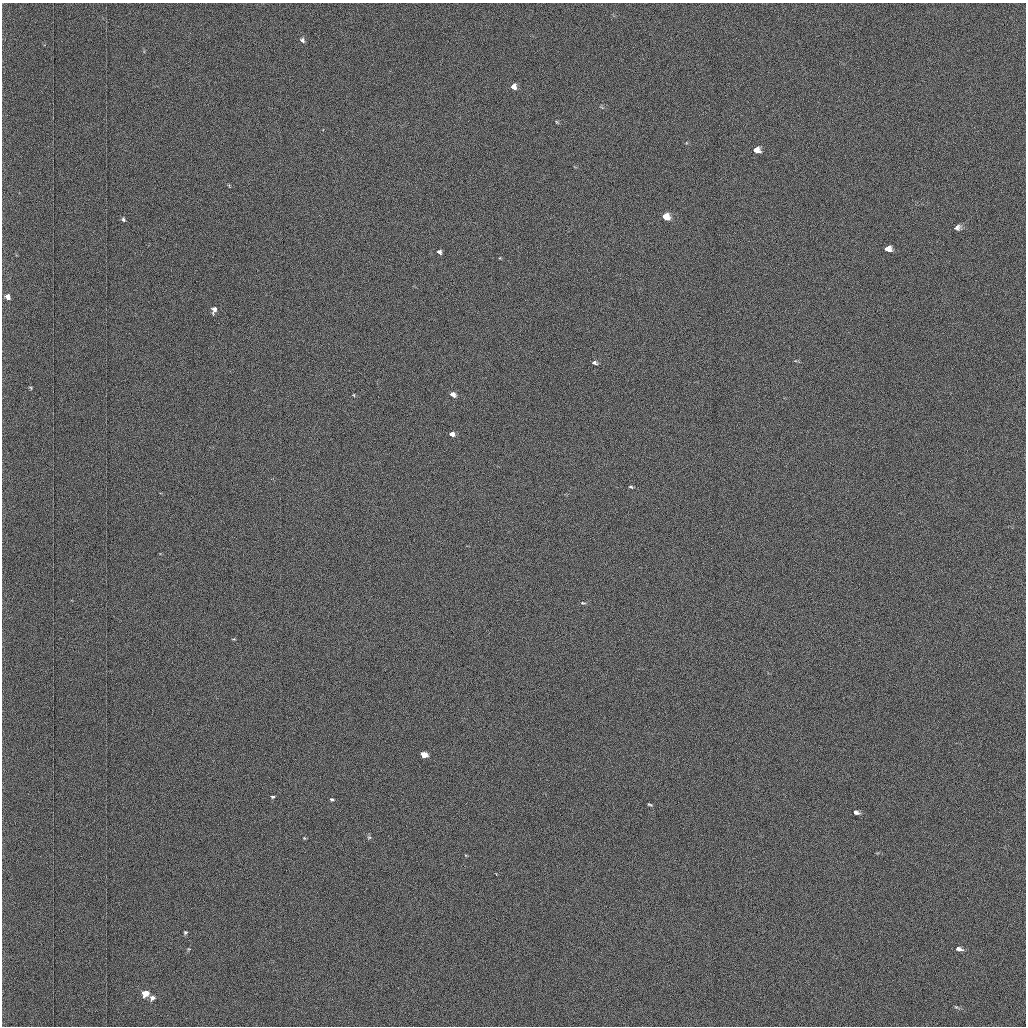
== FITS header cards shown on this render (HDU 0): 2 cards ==
NAXIS1  =                 1024 /fastest changing axis
NAXIS2  =                 1024 /next to fastest changing axis

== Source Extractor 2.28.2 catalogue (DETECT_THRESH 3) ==
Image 1024 x 1024 px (HDU 0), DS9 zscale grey, 1 PNG px = 1 image px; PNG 1028 x 1028 px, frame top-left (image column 1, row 1024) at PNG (2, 3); no overlay
Background 1030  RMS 4.9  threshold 14.8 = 3 sigma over >= 5 px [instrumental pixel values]
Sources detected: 33; all 33 listed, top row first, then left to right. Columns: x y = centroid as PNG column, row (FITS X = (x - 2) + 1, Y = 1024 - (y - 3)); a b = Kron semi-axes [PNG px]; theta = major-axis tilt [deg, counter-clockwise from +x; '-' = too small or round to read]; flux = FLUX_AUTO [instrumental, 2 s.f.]
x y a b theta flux
302 40 7 5 -58 980
514 87 8 6 -82 2300
602 107 8 3 -45 470
557 122 5 4 - 390
756 150 6 6 - 3700
229 185 5 3 - 320
666 217 6 5 - 9600
123 219 6 4 -70 610
957 227 6 5 - 1200
888 249 6 5 - 2800
439 252 5 4 - 1100
8 297 6 5 - 1900
214 310 7 5 82 1500
594 363 5 3 - 780
31 388 6 3 -33 400
453 394 6 4 -30 3400
354 395 5 3 - 300
452 434 6 6 - 1700
631 487 5 3 - 420
583 603 6 4 -2 400
234 639 5 4 - 360
424 754 5 4 - 7800
273 797 5 3 - 480
332 799 5 4 - 570
650 804 7 3 -23 510
856 812 7 5 -22 1600
369 837 6 5 - 610
304 838 4 3 - 300
185 932 5 5 - 530
959 949 9 5 -19 1700
145 993 6 5 - 6700
153 998 7 6 - 1300
956 1007 8 4 -35 530

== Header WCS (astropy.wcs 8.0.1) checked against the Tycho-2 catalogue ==
Header WCS as astropy/WCSLIB reads it (applying the file's SIP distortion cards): RA---TAN-SIP/DEC--TAN-SIP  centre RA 01:32:47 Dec +39:17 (23.19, +39.28 deg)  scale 1.67 arcsec/px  FOV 28.5' x 28.6'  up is -179 deg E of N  parity flipped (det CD > 0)
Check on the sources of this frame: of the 33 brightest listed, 10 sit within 2.5 arcsec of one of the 21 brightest Tycho-2 stars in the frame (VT <= 12.25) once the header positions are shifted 0.17 arcsec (0.17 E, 0.04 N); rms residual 1.08 arcsec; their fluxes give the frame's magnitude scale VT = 19.74 - 2.5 log10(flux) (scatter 0.10 mag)
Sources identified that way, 10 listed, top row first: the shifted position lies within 2.5 arcsec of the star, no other Tycho-2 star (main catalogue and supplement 1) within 5.0 arcsec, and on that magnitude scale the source's flux lands within +1.5 / -3 mag of the star's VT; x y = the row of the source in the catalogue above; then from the Tycho-2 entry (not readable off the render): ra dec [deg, ICRS J2000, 3 dp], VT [Tycho-2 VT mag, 2 dp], TYC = Tycho-2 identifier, HIP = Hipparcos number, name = IAU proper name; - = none
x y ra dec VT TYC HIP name
514 87 23.191 +39.077 11.35 2814-487-1 - -
756 150 23.046 +39.108 10.59 2814-499-1 - -
666 217 23.101 +39.138 9.93 2814-223-1 - -
957 227 22.927 +39.145 11.49 2814-623-1 - -
888 249 22.968 +39.154 11.15 2814-385-1 - -
8 297 23.495 +39.171 11.53 2814-441-1 - -
424 754 23.250 +39.386 10.12 2818-1446-1 - -
856 812 22.991 +39.416 11.51 2818-1434-1 - -
959 949 22.930 +39.480 11.71 2818-1445-1 - -
145 993 23.419 +39.495 10.08 2818-1379-1 - -